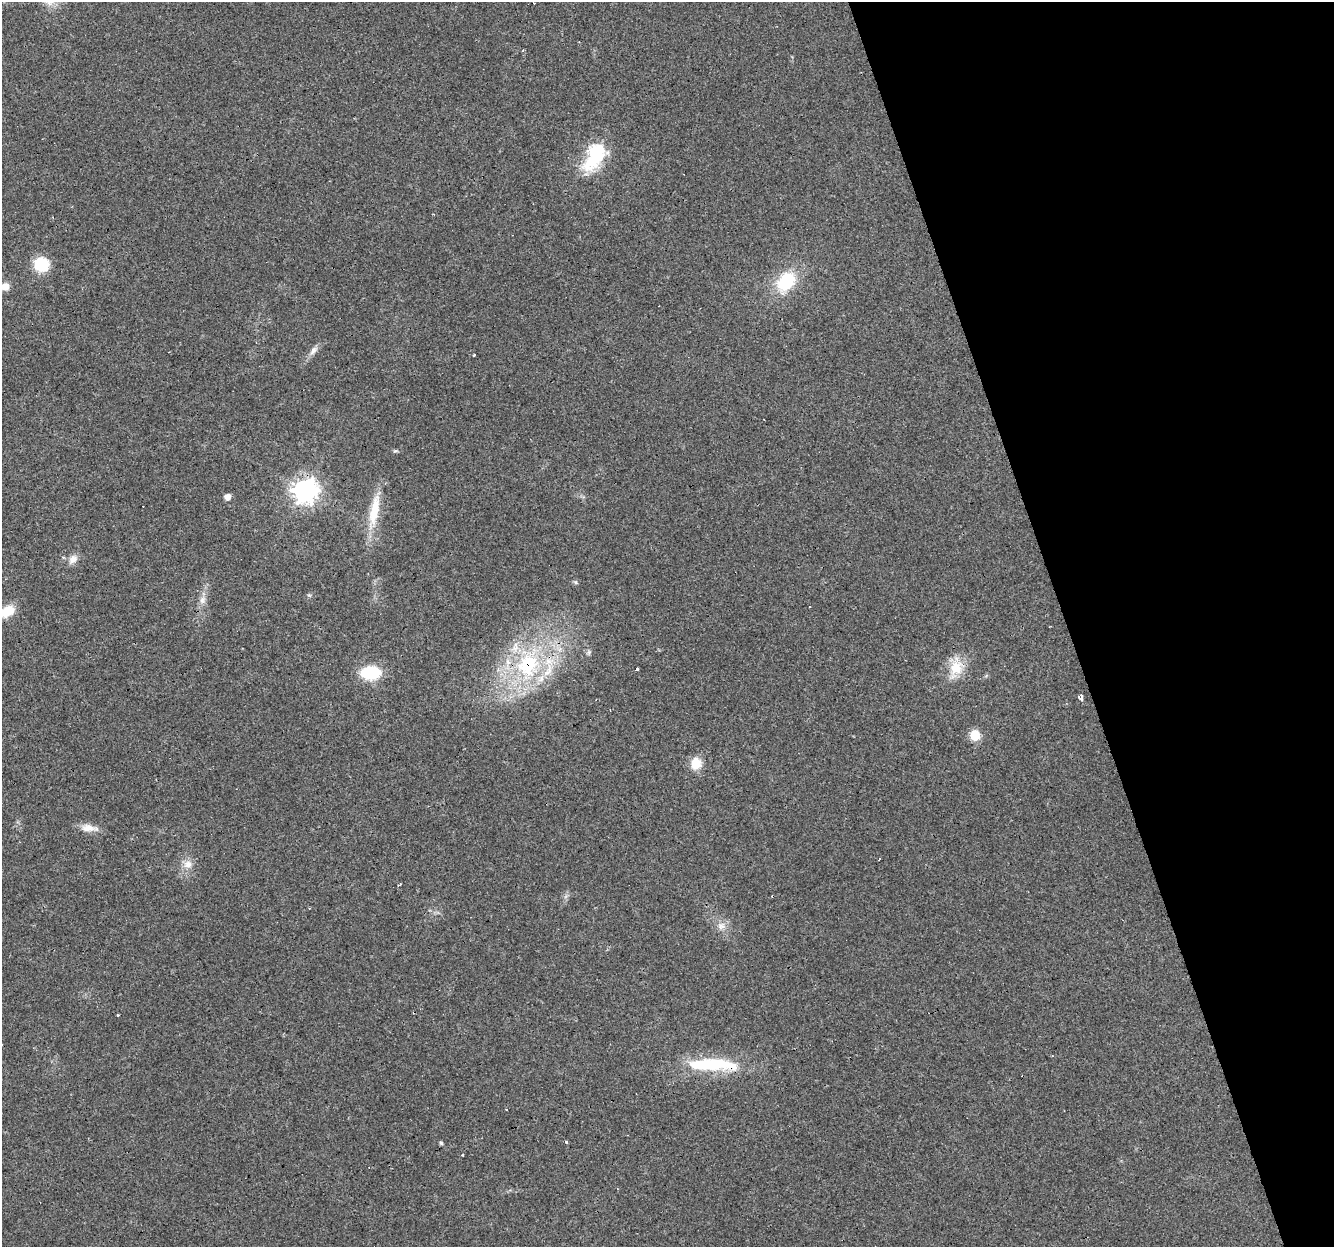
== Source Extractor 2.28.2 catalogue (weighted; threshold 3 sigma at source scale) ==
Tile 12 of 4 x 4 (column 4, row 3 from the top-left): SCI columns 3995-5326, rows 1302-2546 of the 5326 x 5145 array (HDU 1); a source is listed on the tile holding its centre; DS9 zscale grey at full resolution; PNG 1336 x 1249 px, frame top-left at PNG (2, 2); no overlay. Shown black and unused: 20% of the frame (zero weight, under 3 of 4 exposures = <1% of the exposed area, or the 3 px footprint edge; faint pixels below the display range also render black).
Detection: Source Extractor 2.28.2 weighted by HDU 2 'WHT'; one run over the whole footprint, this tile lists its part. Background 0.0435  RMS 0.0038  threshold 0.0171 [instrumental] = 3 sigma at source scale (4.5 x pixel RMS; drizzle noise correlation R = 1.50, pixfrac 1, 0.0396/0.0396 arcsec/px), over >= 5 px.
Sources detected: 40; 7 cosmic-ray / hot-pixel residue — not listed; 1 inside a brighter listed object's ellipse — not listed separately; the other 32 listed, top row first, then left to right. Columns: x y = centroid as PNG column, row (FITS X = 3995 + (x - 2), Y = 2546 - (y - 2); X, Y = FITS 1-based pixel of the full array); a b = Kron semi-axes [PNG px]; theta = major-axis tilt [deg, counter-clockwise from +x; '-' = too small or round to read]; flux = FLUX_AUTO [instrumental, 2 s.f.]
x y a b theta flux
523 50 3 3 - 0.4
595 153 12 7 63 86
41 264 15 14 - 12
786 282 25 18 49 18
5 287 10 8 -8 3.5
313 350 13 7 55 2
474 355 3 3 - 0.99
305 490 9 8 - 310
228 497 5 5 - 2.9
374 512 47 12 78 12
73 559 12 10 43 2.9
575 582 6 4 -71 0.54
202 600 12 7 75 2.2
8 611 16 11 28 7.5
589 652 6 5 - 0.72
528 665 40 36 66 45
956 668 28 15 79 9.4
638 669 3 3 - 3
370 673 14 10 1 22
1081 698 7 4 -77 3.5
610 710 2 2 - 0.27
975 735 10 9 - 6.4
696 763 14 12 84 5.9
89 828 23 9 -6 3.9
879 859 3 2 - 0.34
188 864 12 11 - 3.4
399 885 4 2 - 0.48
721 926 11 9 1 2.7
118 1015 3 3 - 0.83
710 1064 61 15 1 27
566 1142 3 3 - 2.3
441 1143 5 4 - 0.55
Overlapping masked pixels (flux is a lower limit): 2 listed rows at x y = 528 665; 710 1064
Isophote crosses this tile's border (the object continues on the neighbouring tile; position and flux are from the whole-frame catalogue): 2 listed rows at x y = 5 287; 8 611